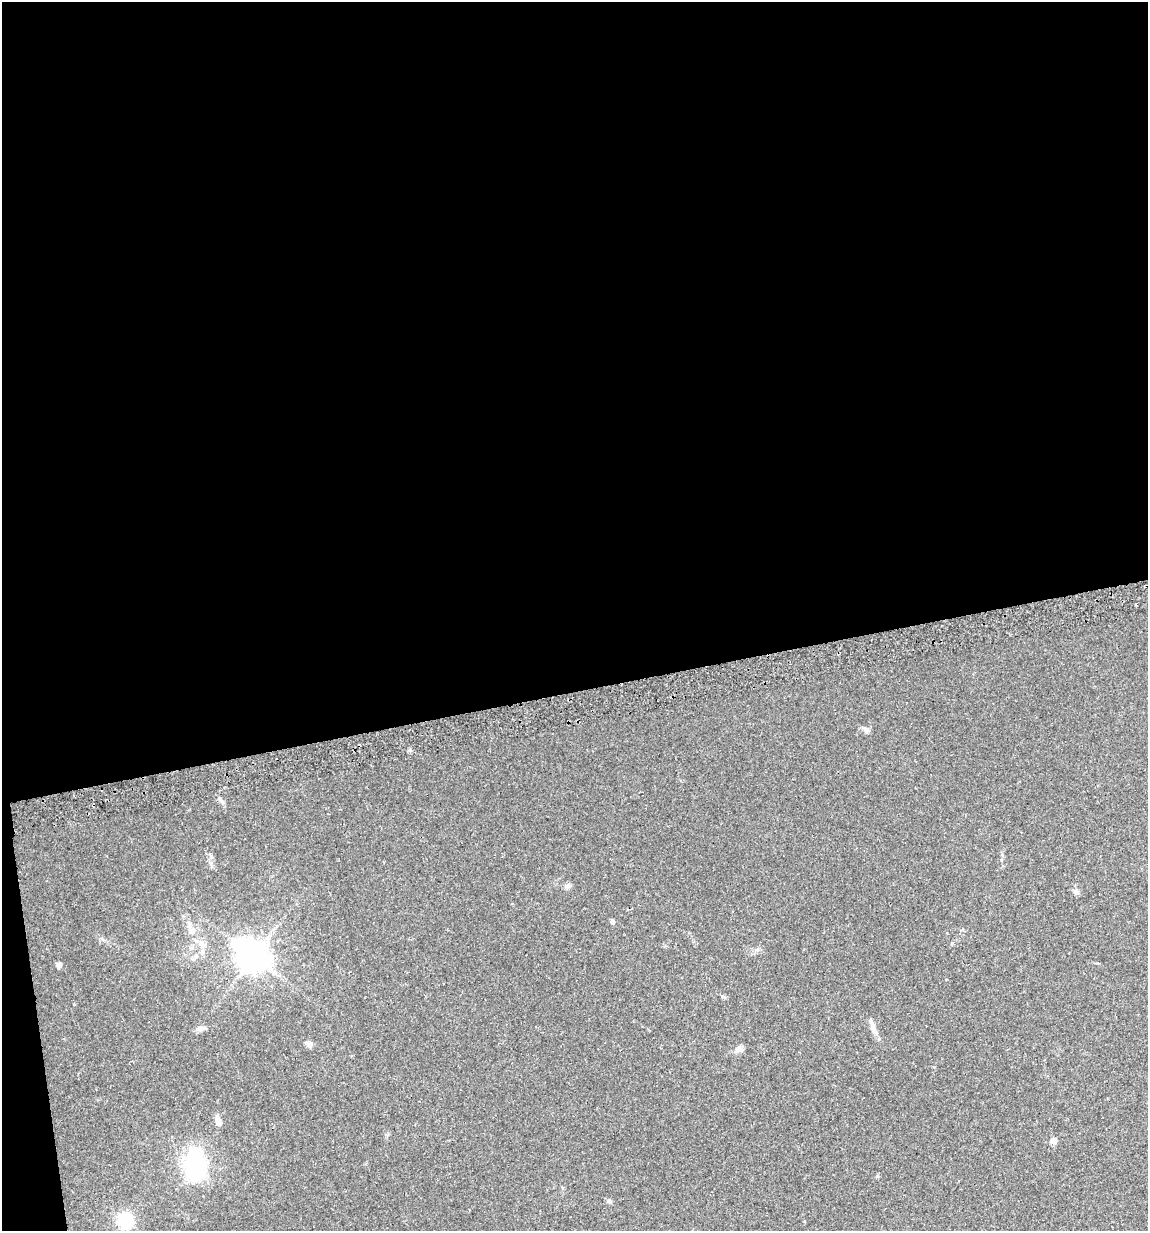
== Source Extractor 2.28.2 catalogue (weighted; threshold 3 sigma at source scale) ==
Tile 1 of 4 x 4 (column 1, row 1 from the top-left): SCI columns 37-1182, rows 3721-4949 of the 4700 x 4980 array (HDU 1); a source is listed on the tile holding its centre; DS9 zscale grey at full resolution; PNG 1150 x 1233 px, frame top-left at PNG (2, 2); no overlay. Shown black and unused: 57% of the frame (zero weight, under 2 of 3 exposures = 2% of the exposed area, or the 3 px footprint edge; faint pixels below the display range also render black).
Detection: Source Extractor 2.28.2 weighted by HDU 2 'WHT'; one run over the whole footprint, this tile lists its part. Background 0.0534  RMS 0.0079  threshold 0.0354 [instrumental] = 3 sigma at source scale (4.5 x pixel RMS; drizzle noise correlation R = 1.50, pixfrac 1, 0.0396/0.0396 arcsec/px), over >= 5 px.
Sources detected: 18; all 18 listed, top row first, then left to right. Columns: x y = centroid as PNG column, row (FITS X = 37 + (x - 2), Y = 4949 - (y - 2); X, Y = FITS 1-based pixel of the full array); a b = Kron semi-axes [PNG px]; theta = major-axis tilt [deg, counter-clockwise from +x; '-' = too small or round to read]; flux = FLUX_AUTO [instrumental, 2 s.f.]
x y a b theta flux
866 730 8 7 - 2.5
220 799 11 4 -54 2
567 886 7 4 18 1.7
1077 892 7 7 - 2.2
612 922 5 4 - 2.1
191 931 10 7 -53 4
203 951 7 4 71 1.7
253 956 10 9 - 1200
58 965 5 4 - 4.6
872 1026 14 7 -79 4.5
200 1029 10 6 0 2.7
309 1044 9 7 -48 2.7
739 1049 10 8 24 3.6
217 1120 11 7 -65 4.3
1054 1141 5 5 - 4.8
196 1165 30 20 -88 81
609 1201 7 6 - 1.8
125 1220 7 6 - 160
Unlisted compact peaks at least as high as the median listed source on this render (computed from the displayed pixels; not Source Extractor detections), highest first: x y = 410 750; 877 1176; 722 996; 952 943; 74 1004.